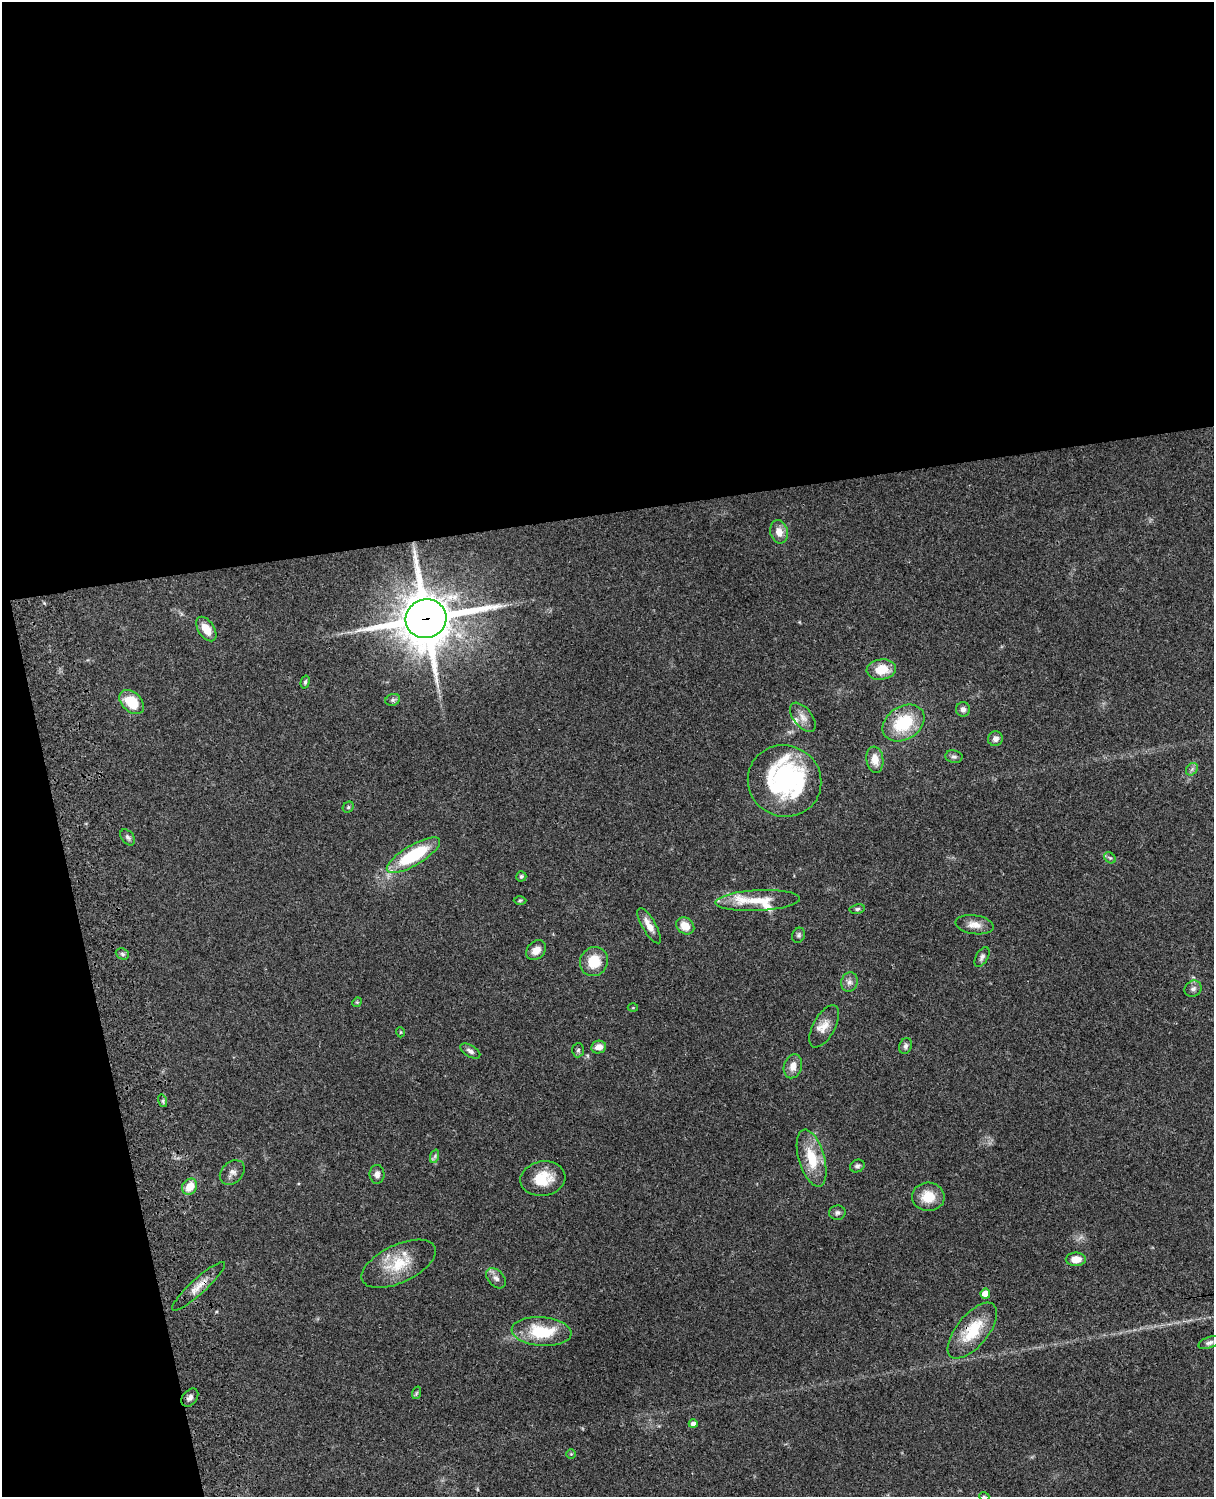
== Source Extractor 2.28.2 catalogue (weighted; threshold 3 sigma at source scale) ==
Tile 1 of 4 x 3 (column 1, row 1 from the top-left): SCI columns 121-1332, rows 3267-4761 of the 5085 x 4925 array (HDU 1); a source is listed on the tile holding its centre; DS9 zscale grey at full resolution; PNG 1216 x 1499 px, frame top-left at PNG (2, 2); each listed source drawn as its Kron ellipse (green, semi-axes under 4 px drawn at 4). Shown black and unused: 39% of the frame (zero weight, under 3 of 4 exposures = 6% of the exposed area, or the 3 px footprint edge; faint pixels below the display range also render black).
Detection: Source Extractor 2.28.2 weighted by HDU 2 'WHT'; one run over the whole footprint, this tile lists its part. Background 0.0895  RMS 0.0062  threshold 0.0278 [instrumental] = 3 sigma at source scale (4.5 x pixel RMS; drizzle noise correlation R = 1.50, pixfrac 1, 0.05/0.05 arcsec/px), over >= 5 px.
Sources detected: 70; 1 inside a brighter object's white glare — neither listed nor drawn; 4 inside a brighter listed object's ellipse — not listed separately; the other 65 listed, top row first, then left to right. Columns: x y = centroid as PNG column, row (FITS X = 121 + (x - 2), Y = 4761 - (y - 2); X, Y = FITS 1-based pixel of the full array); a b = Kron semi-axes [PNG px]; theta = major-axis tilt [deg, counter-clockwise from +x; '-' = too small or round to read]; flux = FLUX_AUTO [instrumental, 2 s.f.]
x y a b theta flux
779 532 12 8 -75 5.8
426 619 20 19 - 3000
206 629 14 8 -56 8.4
881 669 14 10 7 12
305 682 6 4 75 1.1
393 700 7 5 20 1.4
132 702 14 9 -43 16
963 709 7 7 - 2.3
803 717 17 9 -52 4.7
904 723 22 16 33 28
995 739 7 7 - 2.8
954 757 8 6 -9 1.6
875 760 13 8 -82 6.7
1192 769 7 5 47 1.4
784 781 37 35 -25 84
348 807 6 5 - 0.85
128 837 9 6 -51 1.6
413 855 30 10 31 41
1110 858 6 5 - 1
521 876 5 5 - 1.1
520 900 6 4 1 0.83
758 901 42 10 3 15
857 909 7 5 11 1.2
974 925 19 9 -8 5.7
649 926 20 7 -60 6
685 926 9 8 - 7.9
799 935 8 6 66 1.3
536 950 11 8 46 4.8
122 954 7 5 -23 1.3
982 957 11 6 61 1.9
594 961 15 13 64 14
849 982 10 8 73 2.8
1193 989 9 7 33 2.2
357 1002 5 4 - 0.67
633 1008 5 3 - 0.56
824 1026 23 11 61 7.2
400 1032 5 3 - 0.54
905 1046 8 6 67 1.9
598 1047 7 6 - 4.6
578 1050 7 6 - 1.2
470 1051 11 6 -31 2.3
793 1066 12 9 73 5.5
163 1101 6 4 -73 0.93
435 1156 7 4 72 1.3
812 1158 29 13 -74 19
857 1166 7 6 - 1.7
232 1173 14 10 44 3.5
377 1174 9 7 -89 3.1
543 1179 22 17 10 15
190 1187 8 7 - 9.6
928 1197 16 14 -3 12
837 1213 8 7 - 1.8
1076 1259 10 6 1 6.7
399 1264 40 19 25 22
496 1278 12 7 -48 3
199 1286 35 7 42 7.7
985 1294 5 5 - 7.9
972 1331 34 16 50 22
541 1332 30 14 -5 27
1209 1343 11 5 19 1.9
416 1393 6 4 71 0.92
190 1398 10 7 50 2.3
693 1424 4 4 - 2.7
571 1454 4 4 - 0.58
984 1496 5 3 - 0.51
Overlapping masked pixels (flux is a lower limit): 3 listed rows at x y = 426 619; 199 1286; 972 1331
Isophote crosses this tile's border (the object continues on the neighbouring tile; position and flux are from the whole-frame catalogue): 1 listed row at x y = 984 1496